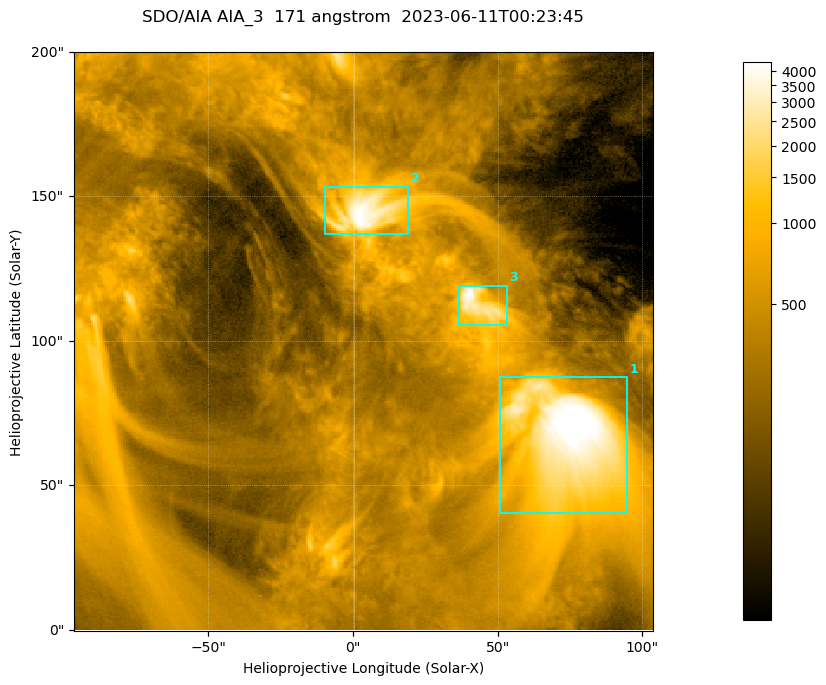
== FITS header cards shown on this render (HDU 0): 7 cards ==
TELESCOP= 'SDO/AIA '           / For AIA: SDO/AIA
INSTRUME= 'AIA_3   '           / For AIA: AIA_ATA1, AIA_ATA2, AIA_ATA3 or AIA_AT
WAVELNTH=                  171 / [angstrom] Wavelength
WAVEUNIT= 'angstrom'           / Wavelength unit: angstrom
DATE-OBS= '2023-06-11T00:23:45.350' / [ISO] Date when observation started; ISO 8
CTYPE1  = 'HPLN-TAN'           / CTYPE1; Typically HPLN
CTYPE2  = 'HPLT-TAN'           / CTYPE2; Typically HPLT

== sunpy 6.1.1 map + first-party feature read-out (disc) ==
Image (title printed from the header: SDO/AIA AIA_3  171 angstrom  2023-06-11T00:23:45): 334 x 334 px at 0.599 arcsec/px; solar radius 945 arcsec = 1577 px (partial field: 1.4% of the solar disc is inside the frame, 100% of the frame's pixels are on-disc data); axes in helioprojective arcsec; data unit not stated in the header (colour bar unlabelled)
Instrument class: DISC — disc imager (sunpy class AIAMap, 171 A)
Bright regions (active regions / flare kernels): reference = the on-disc median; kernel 3 px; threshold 5 sigma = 1095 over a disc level ~362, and >= 1.15x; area >= 111 px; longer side >= 4 px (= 2.4 arcsec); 3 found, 3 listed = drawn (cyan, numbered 1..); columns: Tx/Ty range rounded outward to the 2 arcsec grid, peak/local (2 s.f.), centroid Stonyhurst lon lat
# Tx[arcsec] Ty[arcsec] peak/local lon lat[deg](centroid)
1 50..96 40..88 15 +4 +4
2 -10..20 136..154 13 +0 +9
3 36..54 104..120 12 +3 +7